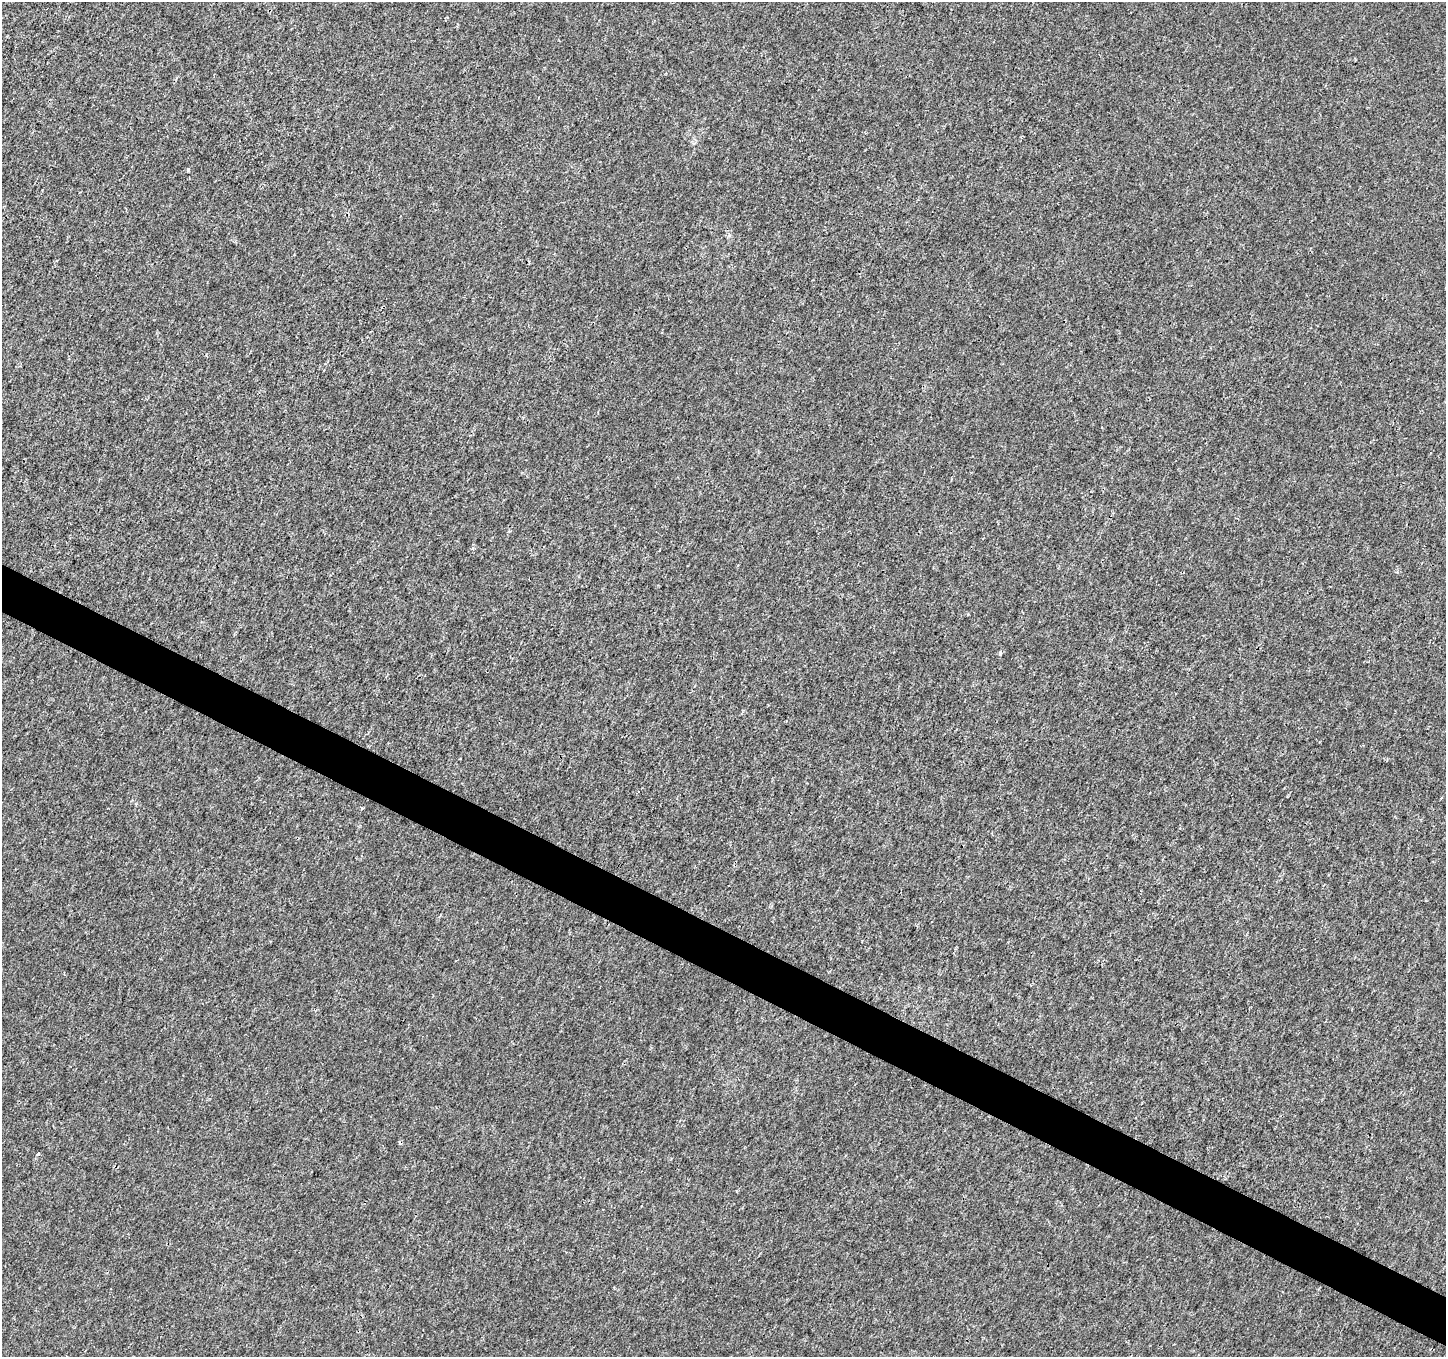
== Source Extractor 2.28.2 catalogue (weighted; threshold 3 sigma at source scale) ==
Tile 6 of 4 x 4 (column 2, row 2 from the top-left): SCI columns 1445-2888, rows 2905-4259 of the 5783 x 5876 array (HDU 1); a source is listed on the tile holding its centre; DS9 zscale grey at full resolution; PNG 1448 x 1359 px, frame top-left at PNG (2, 2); no overlay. Shown black and unused: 4% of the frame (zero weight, under 3 of 4 exposures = <1% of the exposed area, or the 3 px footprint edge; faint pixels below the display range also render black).
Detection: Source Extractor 2.28.2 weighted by HDU 2 'WHT'; one run over the whole footprint, this tile lists its part. Background 4.16e-04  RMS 0.0018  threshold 0.00801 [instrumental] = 3 sigma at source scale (4.5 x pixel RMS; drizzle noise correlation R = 1.50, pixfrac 1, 0.0396/0.0396 arcsec/px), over >= 5 px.
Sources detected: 5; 1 cosmic-ray / hot-pixel residue — not listed; the other 4 listed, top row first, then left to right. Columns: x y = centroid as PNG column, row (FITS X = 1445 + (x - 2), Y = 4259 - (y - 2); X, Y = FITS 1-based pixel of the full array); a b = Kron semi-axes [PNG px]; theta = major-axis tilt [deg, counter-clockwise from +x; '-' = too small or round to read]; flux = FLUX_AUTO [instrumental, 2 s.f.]
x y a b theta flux
188 170 4 3 - 0.49
1000 653 5 4 - 0.27
362 808 4 3 - 0.34
38 1154 5 3 - 0.22